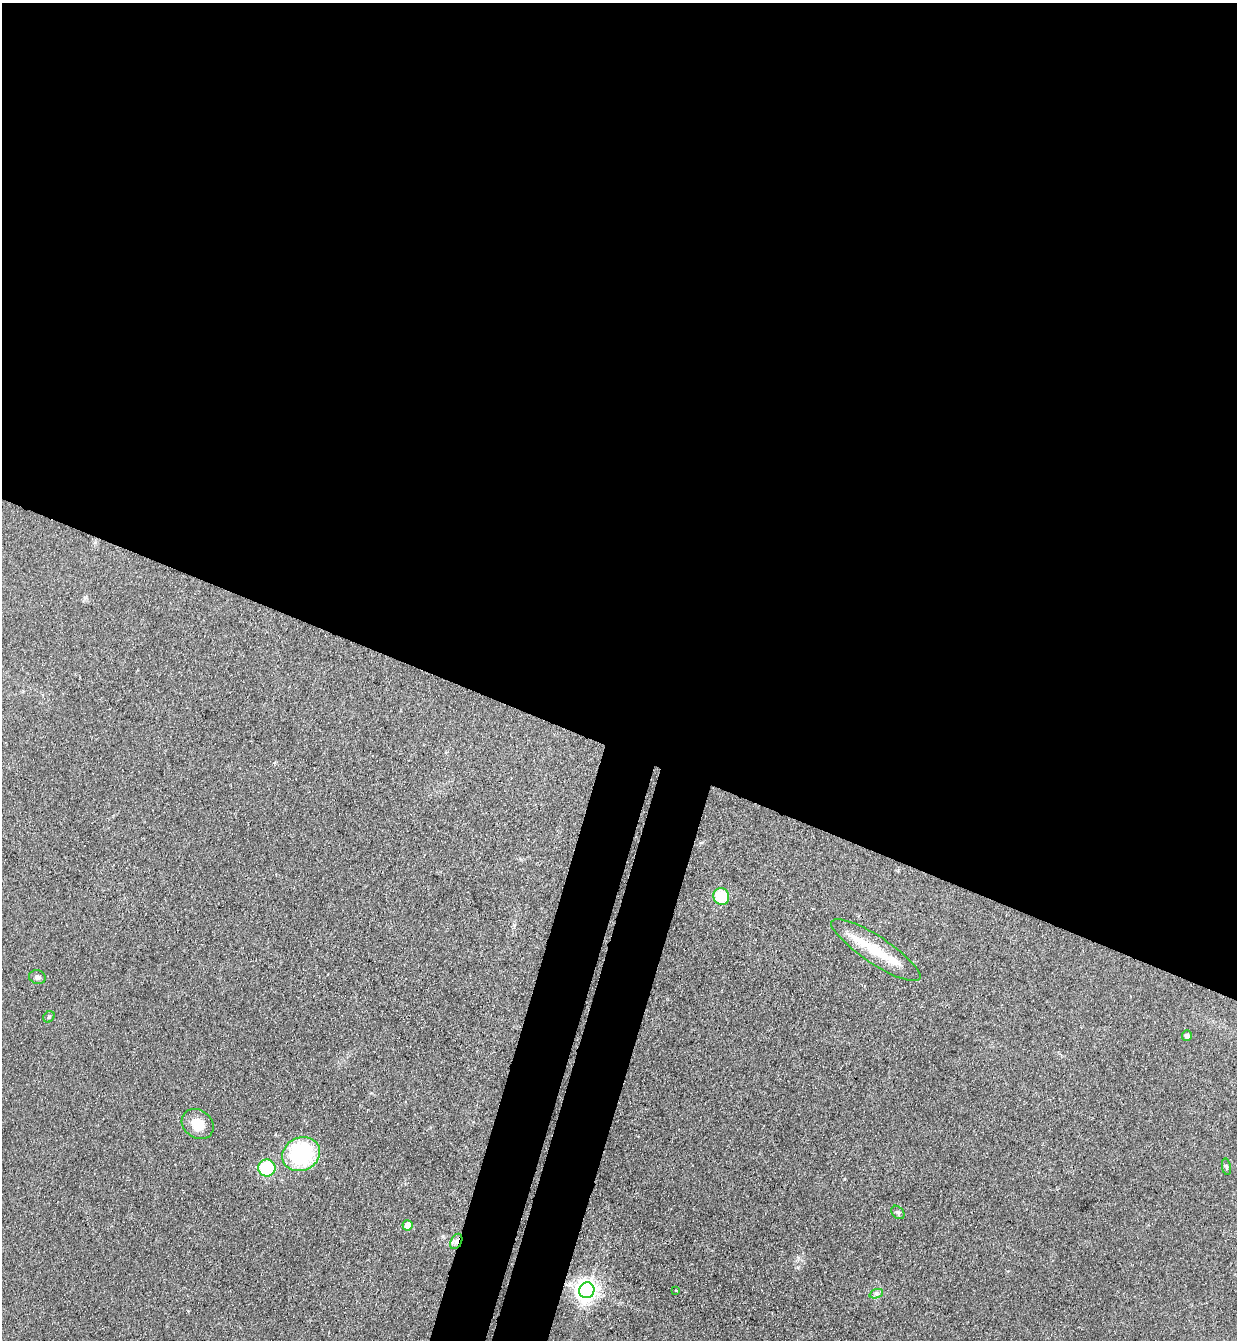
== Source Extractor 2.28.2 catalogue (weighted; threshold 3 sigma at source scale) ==
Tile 3 of 4 x 4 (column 3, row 1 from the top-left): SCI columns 2660-3894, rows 4037-5374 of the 5447 x 5397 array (HDU 1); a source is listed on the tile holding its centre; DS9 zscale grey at full resolution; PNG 1239 x 1342 px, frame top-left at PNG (2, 3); each listed source drawn as its Kron ellipse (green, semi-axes under 4 px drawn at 4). Shown black and unused: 60% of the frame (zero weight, under 3 of 4 exposures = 5% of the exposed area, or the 3 px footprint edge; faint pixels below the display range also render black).
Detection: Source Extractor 2.28.2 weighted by HDU 2 'WHT'; one run over the whole footprint, this tile lists its part. Background 0.0996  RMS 0.0071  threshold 0.0317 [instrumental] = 3 sigma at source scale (4.5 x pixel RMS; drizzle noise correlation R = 1.50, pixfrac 1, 0.05/0.05 arcsec/px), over >= 5 px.
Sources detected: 18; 1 inside a brighter object's white glare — neither listed nor drawn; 2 inside a brighter listed object's ellipse — not listed separately; the other 15 listed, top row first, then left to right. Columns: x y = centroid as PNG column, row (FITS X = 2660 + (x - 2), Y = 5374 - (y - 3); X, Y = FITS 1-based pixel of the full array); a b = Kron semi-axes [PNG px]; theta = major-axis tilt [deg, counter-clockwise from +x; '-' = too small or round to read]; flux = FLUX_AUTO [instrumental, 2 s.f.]
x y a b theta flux
721 896 8 8 - 27
876 950 53 13 -33 23
37 977 8 7 - 2.4
49 1017 6 5 - 1.1
1187 1036 5 5 - 2.8
198 1124 17 14 -37 11
301 1154 19 16 26 63
1226 1167 8 4 -79 1.2
267 1168 9 8 - 36
898 1212 7 5 -46 1.5
408 1225 5 5 - 10
456 1241 8 5 62 2.6
587 1290 8 7 - 520
676 1290 3 3 - 1
876 1294 7 4 18 1.7
Overlapping masked pixels (flux is a lower limit): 1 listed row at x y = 456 1241
Unlisted compact peaks at least as high as the median listed source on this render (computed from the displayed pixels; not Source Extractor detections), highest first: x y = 443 1236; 514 925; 798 1258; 844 1179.